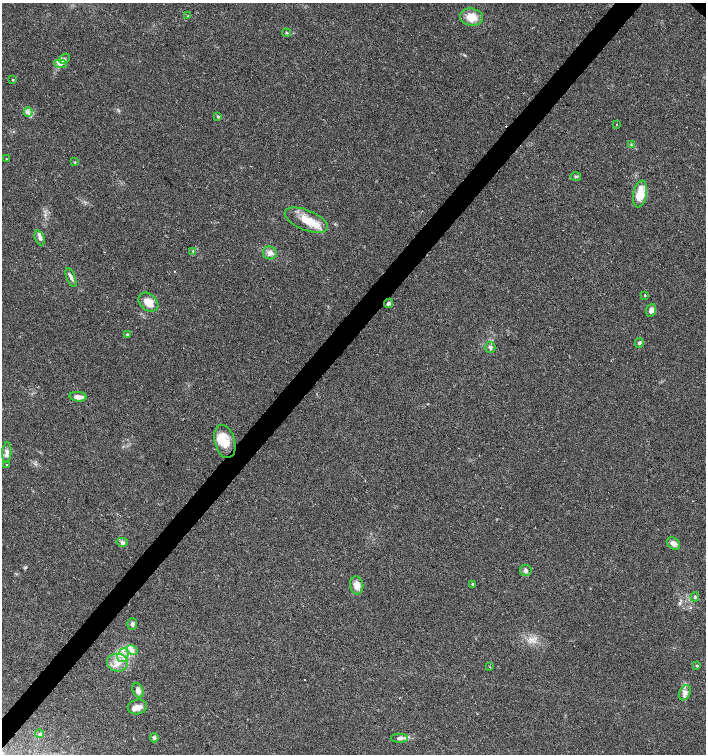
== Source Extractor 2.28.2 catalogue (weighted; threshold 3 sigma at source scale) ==
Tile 7 of 4 x 4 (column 3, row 2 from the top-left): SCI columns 3048-4454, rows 3009-4512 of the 6027 x 6022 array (HDU 1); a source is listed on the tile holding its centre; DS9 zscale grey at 2 x 2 block average (1 PNG px = mean of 2 x 2 image px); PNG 708 x 756 px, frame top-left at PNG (2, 3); each listed source drawn as its Kron ellipse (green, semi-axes under 4 px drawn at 4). Shown black and unused: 4% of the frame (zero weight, under 2 of 3 exposures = <1% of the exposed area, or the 3 px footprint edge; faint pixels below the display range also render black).
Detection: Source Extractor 2.28.2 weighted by HDU 2 'WHT'; one run over the whole footprint, this tile lists its part. Background 0.0317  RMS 0.0047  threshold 0.0212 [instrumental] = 3 sigma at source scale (4.5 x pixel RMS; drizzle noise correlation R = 1.50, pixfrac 1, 0.0396/0.0396 arcsec/px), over >= 5 px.
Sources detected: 53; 5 inside a brighter listed object's ellipse — not listed separately; the other 48 listed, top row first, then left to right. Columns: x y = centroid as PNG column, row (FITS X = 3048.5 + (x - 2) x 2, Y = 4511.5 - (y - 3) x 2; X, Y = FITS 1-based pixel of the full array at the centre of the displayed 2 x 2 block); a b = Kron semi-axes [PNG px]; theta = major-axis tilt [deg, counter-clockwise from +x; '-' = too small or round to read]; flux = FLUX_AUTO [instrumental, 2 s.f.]
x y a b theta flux
188 16 2 2 - 0.74
471 17 11 8 -11 17
287 33 4 2 - 1.2
65 59 6 3 41 2.2
61 64 6 4 -5 3.3
13 80 3 2 - 0.88
28 112 4 2 - 1.5
218 117 4 3 - 1.2
617 124 2 2 - 0.93
631 145 4 2 - 0.99
6 158 3 2 - 0.48
75 162 3 3 - 0.86
576 176 5 3 - 1.5
640 194 13 6 79 27
306 220 23 10 -22 21
40 238 8 4 -67 4.3
193 251 4 3 - 1.4
270 253 7 6 - 5.4
71 277 10 3 -69 3.7
645 295 2 2 - 16
148 302 11 8 -41 14
388 303 5 3 - 2.2
651 310 6 4 72 5.5
127 334 3 3 - 1.1
639 343 5 4 - 2
490 347 6 5 - 3.5
78 397 8 5 -6 6.9
225 441 17 10 -74 18
7 452 10 4 86 4.8
6 465 2 2 - 0.9
122 542 6 4 -14 2.5
673 543 7 5 -36 6.5
526 570 6 5 - 3
473 584 3 3 - 1.8
357 585 9 6 -82 9.2
695 597 4 4 - 1.6
132 624 6 5 - 2.7
132 650 6 3 -26 3.7
123 655 7 5 69 6.9
117 663 10 9 - 12
697 666 3 3 - 1
490 667 3 2 - 0.61
138 691 7 5 -65 5
685 693 8 5 64 4.7
137 707 9 7 13 7.8
39 734 4 3 - 1.3
154 738 4 4 - 2.4
399 738 8 4 0 3.7